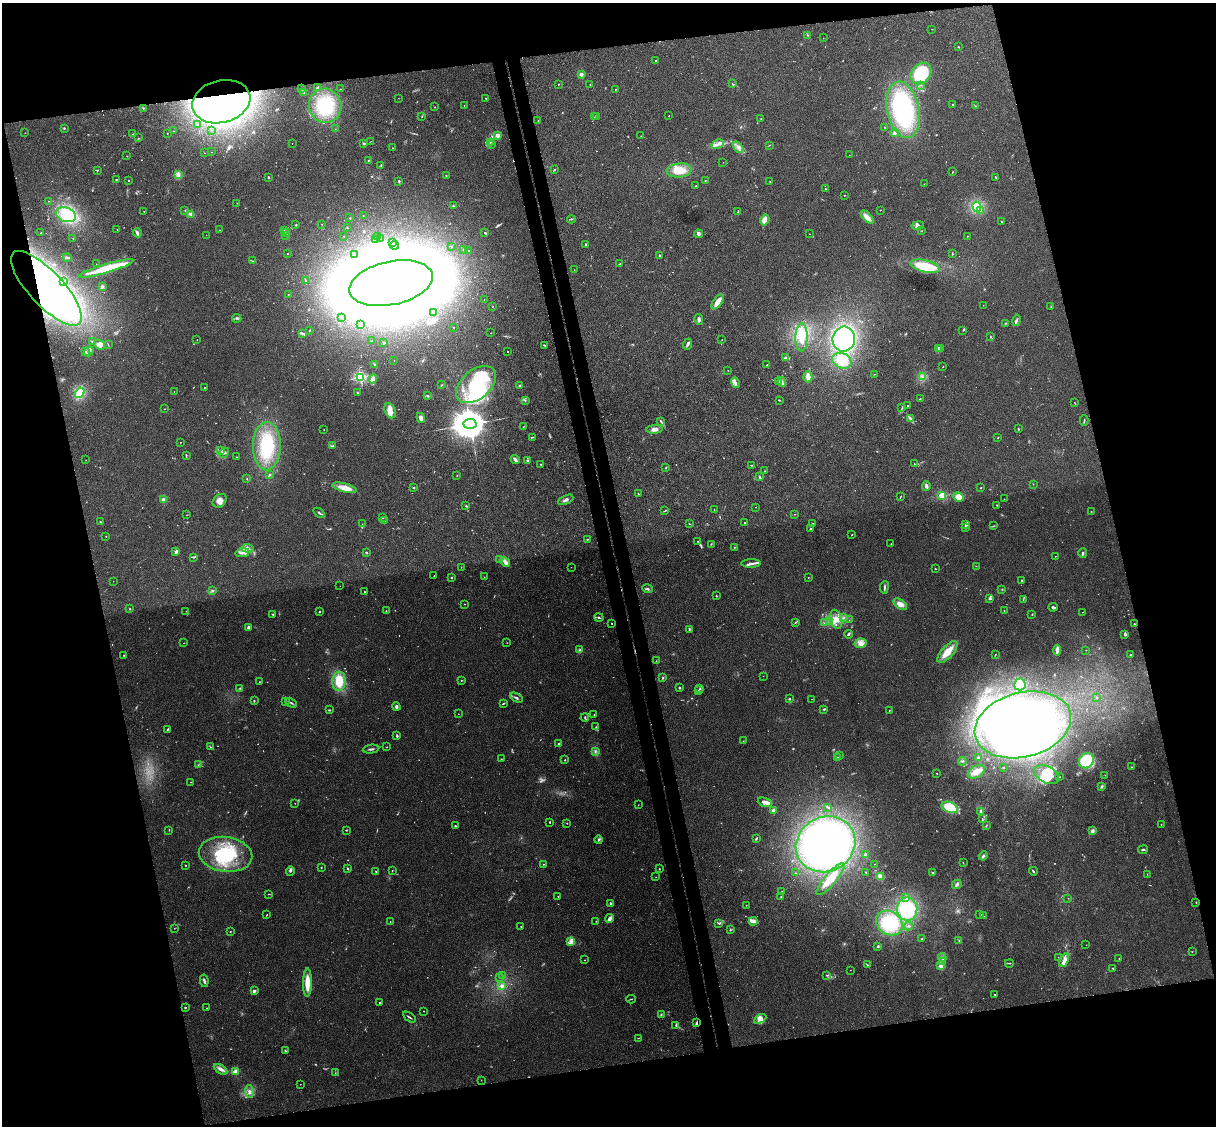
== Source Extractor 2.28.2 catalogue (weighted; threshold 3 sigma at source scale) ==
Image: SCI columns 57-4912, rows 151-4646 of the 4968 x 4909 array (HDU 1 of 3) = the unmasked area's bounding box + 8 px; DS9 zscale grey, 4 x 4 block average (1 PNG px = mean of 4 x 4 image px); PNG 1218 x 1128 px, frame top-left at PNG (2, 3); each listed source drawn as its Kron ellipse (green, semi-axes under 4 px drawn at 4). Shown black and unused: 28% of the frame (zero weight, under 3 of 4 exposures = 5% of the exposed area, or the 3 px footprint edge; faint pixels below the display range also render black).
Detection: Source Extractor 2.28.2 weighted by HDU 2 'WHT'. Background 0.0395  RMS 0.0042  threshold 0.0188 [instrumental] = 3 sigma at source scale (4.5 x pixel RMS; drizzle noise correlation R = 1.50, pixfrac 1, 0.05/0.05 arcsec/px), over >= 5 px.
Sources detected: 799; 72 too faint to see at this stretch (4 x 4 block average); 39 inside a brighter object's white glare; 3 cosmic-ray / hot-pixel residue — neither listed nor drawn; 18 coinciding with a brighter row at this scale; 57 inside a brighter listed object's ellipse — not listed separately; of the other 610, all 500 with FLUX_AUTO >= 0.648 (the completeness limit of this list) listed and drawn (110 fainter detections not listed), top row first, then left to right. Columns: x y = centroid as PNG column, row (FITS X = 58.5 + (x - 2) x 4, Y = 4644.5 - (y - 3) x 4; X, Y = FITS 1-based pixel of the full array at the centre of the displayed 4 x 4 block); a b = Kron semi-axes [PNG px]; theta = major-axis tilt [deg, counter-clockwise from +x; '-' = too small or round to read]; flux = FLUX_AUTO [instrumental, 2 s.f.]
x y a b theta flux
932 29 2 2 - 0.87
807 35 2 2 - 0.97
823 38 2 2 - 0.65
959 47 3 2 - 1.1
655 60 2 2 - 0.85
921 73 12 9 49 130
581 74 2 2 - 47
559 84 2 2 - 0.78
590 84 2 2 - 2.2
732 84 3 2 - 2.6
921 85 2 2 - 1
317 87 4 2 - 1.4
301 89 2 2 - 0.79
341 89 2 2 - 0.81
615 89 2 2 - 1.2
304 92 2 2 - 0.99
398 98 2 2 - 1.1
486 98 2 2 - 1.2
221 102 29 21 14 1000
952 104 2 2 - 0.8
325 106 17 16 - 100
464 106 2 2 - 1
975 106 2 2 - 0.68
435 107 2 2 - 1.5
143 108 3 2 - 1.4
903 110 28 16 -78 280
669 116 2 2 - 1.1
422 117 2 2 - 1
594 117 2 2 - 0.7
597 117 2 2 - 1.4
761 118 2 2 - 0.91
538 120 2 2 - 0.88
197 124 2 2 - 0.81
885 127 2 2 - 1.2
64 128 2 2 - 2.1
335 129 2 2 - 0.77
212 130 2 2 - 1.2
173 131 2 2 - 0.85
25 133 2 2 - 1
167 133 2 2 - 2
895 133 4 3 - 5.5
133 134 2 2 - 1.2
497 135 2 2 - 64
641 136 2 2 - 0.77
139 138 2 2 - 0.7
371 141 2 2 - 0.65
490 142 2 2 - 1
292 143 2 2 - 0.93
364 143 3 2 - 3.1
718 144 6 4 29 11
492 145 2 2 - 1.8
770 145 3 2 - 1.2
738 147 6 3 -51 8.6
393 148 2 2 - 0.76
211 152 2 2 - 0.72
204 153 2 2 - 0.9
849 155 2 2 - 0.96
127 156 2 2 - 1
368 160 2 2 - 0.96
723 162 2 2 - 0.84
381 165 3 2 - 2
554 169 2 2 - 1
98 170 3 2 - 1.5
679 170 12 7 6 45
952 172 3 2 - 1.1
178 175 4 3 - 8.9
446 175 2 2 - 1.6
268 177 2 2 - 2.9
996 177 3 2 - 1.6
116 179 2 2 - 1.4
129 180 2 2 - 3.1
705 180 2 2 - 0.91
399 181 2 2 - 2.7
770 181 2 2 - 0.9
924 184 2 2 - 0.93
696 186 2 2 - 0.95
825 189 2 2 - 0.94
844 195 2 2 - 1.1
48 201 2 2 - 0.73
237 203 2 2 - 0.68
453 206 2 2 - 1.5
977 207 5 3 - 10
185 210 2 2 - 1.3
880 210 2 2 - 1.1
981 210 2 2 - 1.7
144 211 2 2 - 1.4
738 212 2 2 - 1.6
191 214 4 3 - 6.5
66 215 10 7 -20 40
363 215 2 2 - 1.7
867 217 8 4 -46 21
350 218 2 2 - 4.4
571 219 4 2 - 2
765 220 5 4 - 28
1002 221 2 2 - 2.1
322 224 2 2 - 0.71
296 225 2 2 - 2.5
918 225 6 2 11 5.4
347 228 2 2 - 0.7
117 230 2 2 - 0.66
220 230 2 2 - 0.76
285 230 2 2 - 1.4
921 231 2 2 - 1.6
41 233 2 2 - 1.1
137 233 5 2 - 8.4
285 233 2 2 - 1.5
485 233 3 2 - 2.1
699 234 4 3 - 5.4
810 234 2 2 - 0.76
206 235 2 2 - 0.73
286 236 2 2 - 0.87
344 236 2 2 - 0.96
377 236 2 2 - 0.68
967 236 2 2 - 1.1
73 238 2 2 - 1.8
381 238 2 2 - 1.1
375 240 4 2 - 2.9
393 242 2 2 - 0.84
395 245 4 2 - 3.9
585 245 3 2 - 2.3
452 246 2 2 - 1.2
463 249 2 2 - 2.1
468 251 2 2 - 3.6
287 253 2 2 - 0.68
355 254 2 2 - 0.68
952 254 2 2 - 1.5
660 256 3 2 - 2
67 257 4 2 - 6.3
253 261 2 2 - 0.78
96 264 2 2 - 0.65
619 264 3 2 - 1.7
925 266 15 6 -14 87
106 269 29 4 17 90
574 270 2 2 - 0.66
305 281 4 2 - 2.2
64 282 2 2 - 0.82
391 283 42 21 12 10000
102 287 4 3 - 3.9
46 288 48 17 -47 780
288 294 2 2 - 1.7
484 299 2 2 - 0.78
718 302 9 3 55 25
983 305 2 2 - 0.72
492 307 2 2 - 0.74
1051 307 2 2 - 0.74
434 313 2 2 - 2.2
237 318 5 2 - 4.1
341 318 2 2 - 1.1
699 319 5 3 - 5.8
1017 320 6 2 78 4.7
1006 323 2 2 - 1.4
360 325 2 2 - 2.4
454 327 2 2 - 2.7
309 330 4 2 - 0.96
963 330 3 2 - 1.3
303 333 3 2 - 3.7
491 333 2 2 - 0.67
802 337 14 6 89 38
990 337 2 2 - 1.4
844 339 12 11 - 310
197 340 2 2 - 0.96
722 340 2 2 - 0.68
372 341 2 2 - 1.1
92 342 3 2 - 1.4
384 343 2 2 - 9.8
687 344 5 2 - 8.6
100 345 6 4 -36 17
108 345 2 2 - 0.68
544 345 2 2 - 2.2
938 348 4 2 - 2.4
940 349 3 2 - 2.4
89 351 5 3 - 6.4
508 351 2 2 - 1
85 352 3 3 - 3.9
786 357 4 2 - 3.2
394 360 2 2 - 1.1
842 361 10 7 -24 55
375 364 3 2 - 1.8
767 365 2 2 - 1.1
943 367 2 2 - 0.72
728 371 2 2 - 1.2
875 374 3 2 - 1.5
360 377 2 2 - 420
808 377 6 4 87 11
922 377 3 2 - 3.9
373 379 4 3 - 5.3
779 382 2 2 - 2.8
782 382 5 2 - 4.6
735 383 5 4 - 7.9
442 385 2 2 - 1.3
476 385 23 14 40 140
520 386 3 2 - 1.8
205 387 2 2 - 1.1
174 392 2 2 - 1.1
357 392 2 2 - 1.4
79 393 5 4 - 13
427 396 3 2 - 2.4
920 399 2 2 - 1.2
525 400 3 2 - 2.2
779 400 2 2 - 1.7
1074 402 2 2 - 0.65
908 406 2 2 - 2.4
902 408 2 2 - 0.86
165 409 2 2 - 0.96
390 411 8 5 -65 16
421 418 5 3 - 10
911 419 3 2 - 3.5
1084 420 5 2 - 1.9
661 421 4 2 - 3.5
470 424 6 5 - 9100
523 427 3 2 - 1.3
654 429 8 4 5 11
1018 429 2 2 - 7
324 430 2 2 - 1
532 437 3 2 - 2.5
997 438 3 2 - 1.3
180 442 2 2 - 1.1
267 446 24 14 89 130
333 446 2 2 - 1.8
220 451 3 2 - 1.6
224 453 5 2 - 5
186 455 2 2 - 1.6
236 457 2 2 - 1.7
86 460 2 2 - 0.69
515 460 5 3 - 7
528 460 3 3 - 3.5
541 464 2 2 - 0.98
914 464 2 2 - 0.98
751 465 2 2 - 1.2
666 468 2 2 - 1.4
765 471 2 2 - 0.92
269 475 3 2 - 2.6
457 475 2 2 - 1.2
760 477 3 2 - 2.2
247 479 2 2 - 1.1
1033 484 3 2 - 0.81
926 486 5 4 - 7.2
344 488 12 3 -14 41
413 488 2 2 - 2.3
981 488 2 2 - 1.4
638 494 2 2 - 1.2
942 495 2 2 - 160
901 496 3 2 - 1.4
958 497 5 4 - 36
163 499 3 2 - 8.4
1004 499 2 2 - 0.66
566 500 8 3 25 6.8
220 501 8 6 44 15
997 505 2 2 - 1
466 506 2 2 - 1.8
756 507 2 2 - 0.87
714 510 2 2 - 1.1
664 511 2 2 - 1.3
1091 511 2 2 - 1
319 513 6 2 -33 5
795 514 2 2 - 0.65
187 515 2 2 - 1.6
383 518 2 2 - 1.9
384 521 3 2 - 2.5
100 522 2 2 - 3.2
744 522 2 2 - 1.7
813 523 3 2 - 1.7
362 524 2 2 - 0.73
690 524 2 2 - 1.1
966 524 3 2 - 3.4
994 526 2 2 - 0.93
965 528 3 2 - 1.7
810 529 2 2 - 4.6
852 535 2 2 - 1.2
106 536 2 2 - 1.5
588 539 3 2 - 1.4
698 541 2 2 - 0.95
711 544 2 2 - 1.8
891 544 2 2 - 0.68
734 547 2 2 - 1.2
248 548 6 4 -6 9.5
175 552 3 2 - 3.5
242 553 7 3 8 9.5
367 553 2 2 - 3.6
1083 553 5 2 - 3.9
1055 556 2 2 - 0.69
194 557 4 2 - 3.3
499 559 2 2 - 1.2
505 562 5 3 - 13
751 563 9 2 1 7.3
976 566 2 2 - 0.72
461 567 2 2 - 0.75
571 567 2 2 - 0.69
935 569 3 2 - 1.1
434 575 2 2 - 0.79
451 577 2 2 - 3.2
484 577 2 2 - 0.67
808 578 2 2 - 1
1022 580 2 2 - 2
113 581 2 2 - 0.66
340 586 2 2 - 0.87
884 587 6 2 83 4.6
647 589 5 2 - 4.2
1002 589 2 2 - 0.93
212 591 3 2 - 2.8
365 592 2 2 - 1
716 596 2 2 - 2.3
990 599 3 3 - 4.5
1023 600 2 2 - 0.87
464 604 2 2 - 1.2
900 604 7 4 -36 16
1053 607 5 2 - 3.9
130 609 2 2 - 2.7
186 611 2 2 - 0.72
386 611 2 2 - 1.2
1004 611 2 2 - 0.87
319 612 2 2 - 2.1
1082 612 2 2 - 0.77
272 614 3 2 - 2.3
1032 614 2 2 - 1.9
599 617 4 2 - 3.3
844 617 3 2 - 2.4
836 619 9 6 -75 24
849 620 2 2 - 0.73
830 621 3 2 - 4.2
795 622 3 2 - 1.9
612 623 2 2 - 1.6
824 623 2 2 - 1.8
1134 624 2 2 - 1.9
249 627 3 3 - 6.1
689 629 3 2 - 2.4
848 634 4 2 - 3.6
1125 634 3 2 - 6.8
184 643 2 2 - 1.2
507 643 2 2 - 0.93
860 643 6 4 12 13
580 650 3 3 - 3.9
1057 650 5 2 - 16
1086 650 2 2 - 1.1
947 652 13 6 48 41
124 655 2 2 - 0.93
995 655 3 2 - 1.4
1130 655 2 2 - 1.2
656 661 2 2 - 1.1
763 676 2 2 - 0.66
663 678 2 2 - 2.1
461 680 2 2 - 1.2
339 681 9 6 84 52
259 682 4 2 - 1.4
1020 684 6 5 - 38
240 688 2 2 - 1.8
679 688 2 2 - 2.9
700 689 2 2 - 1.7
698 690 2 2 - 0.87
1097 697 2 2 - 0.88
516 698 7 2 -28 4.9
789 698 2 2 - 1.6
811 699 2 2 - 0.86
254 701 2 2 - 2.3
285 702 3 2 - 2.1
291 703 6 2 -31 3.8
503 703 3 2 - 2.2
396 707 4 3 - 7.5
824 709 3 2 - 2.5
329 710 2 2 - 3.5
889 710 2 2 - 0.85
458 714 2 2 - 0.72
594 715 2 2 - 1.4
585 718 4 2 - 2.4
1023 725 49 32 14 1100
596 727 2 2 - 1.5
167 730 3 2 - 2.2
396 736 2 2 - 2.1
743 741 2 2 - 0.69
559 743 2 2 - 7.5
210 747 4 2 - 1.8
387 747 2 2 - 0.75
371 749 8 2 8 5.3
595 751 2 2 - 2.5
840 755 2 2 - 0.95
838 758 3 2 - 3.1
978 758 2 2 - 2
501 759 2 2 - 2.1
565 760 2 2 - 3.1
962 761 4 2 - 3.6
1086 761 8 7 - 170
198 765 2 2 - 1.1
1131 767 3 2 - 1.1
1003 768 3 2 - 2
976 772 9 6 29 25
937 773 2 2 - 0.94
1047 775 13 8 -27 40
1105 775 2 2 - 0.8
1060 777 2 2 - 0.66
190 782 2 2 - 1.1
1102 787 3 3 - 3.5
765 802 7 3 -19 14
295 803 2 2 - 1.2
638 805 2 2 - 0.99
828 807 4 2 - 2.5
949 807 8 5 -22 56
773 810 4 2 - 4.6
980 811 3 2 - 3.1
982 818 3 2 - 1.5
550 822 2 2 - 1.7
567 823 2 2 - 1.2
1161 824 2 2 - 0.92
455 826 2 2 - 2.4
986 826 4 2 - 2.2
169 830 2 2 - 0.66
346 830 2 2 - 1.4
1092 831 4 3 - 6.5
756 839 4 2 - 2.6
599 840 4 3 - 4.3
825 844 30 27 29 750
1143 850 5 2 - 2.9
225 854 27 17 -8 160
866 855 3 2 - 3.6
983 856 5 2 - 3.8
963 863 3 2 - 1.2
543 864 2 2 - 1
874 864 2 2 - 0.71
185 865 3 2 - 1.4
321 867 2 2 - 1.5
347 868 3 2 - 3.1
659 869 2 2 - 1.6
392 870 2 2 - 1
290 871 4 3 - 4.1
376 871 2 2 - 5.6
1033 871 4 2 - 3.7
866 872 2 2 - 1.2
795 873 2 2 - 0.88
933 873 2 2 - 1.3
1147 874 3 2 - 0.8
880 876 4 3 - 14
656 877 2 2 - 1
831 879 20 6 49 45
957 884 5 3 - 5.9
782 891 2 2 - 1.6
268 894 2 2 - 0.93
558 896 2 2 - 1.5
781 897 2 2 - 1.3
906 897 4 3 - 9
1068 898 2 2 - 0.67
1196 902 2 2 - 1.4
610 903 2 2 - 3.5
746 905 2 2 - 0.71
907 909 11 10 - 120
980 914 2 2 - 1.2
267 915 3 2 - 1.4
983 916 4 2 - 1.9
609 919 4 2 - 12
390 921 2 2 - 0.77
596 921 2 2 - 2.6
753 921 4 2 - 19
889 923 14 11 -34 120
719 924 3 2 - 1.9
521 926 2 2 - 2.6
908 926 4 2 - 3.1
174 928 2 2 - 0.65
730 930 2 2 - 2.5
230 932 2 2 - 1
922 939 2 2 - 1.2
571 941 4 3 - 7.4
959 941 3 2 - 1.2
1086 945 2 2 - 0.74
878 946 2 2 - 3.3
1192 952 2 2 - 0.74
1058 957 2 2 - 0.68
942 958 4 2 - 3.3
1119 959 2 2 - 1.2
585 960 2 2 - 1.2
1064 960 7 4 64 15
943 961 2 2 - 1.2
1009 963 4 2 - 1.6
867 965 2 2 - 1
941 966 4 3 - 26
1113 968 2 2 - 1.5
850 970 2 2 - 0.83
502 975 3 2 - 3
827 975 2 2 - 1.8
500 978 2 2 - 0.67
204 981 6 2 -81 5
307 983 14 4 89 39
502 986 2 2 - 9.7
254 991 2 2 - 10
995 994 2 2 - 1.1
631 999 5 2 - 1.8
379 1002 2 2 - 2.3
185 1007 2 2 - 7.6
207 1008 2 2 - 0.89
424 1011 2 2 - 1.2
661 1014 3 2 - 1.7
409 1017 7 2 -33 3.5
760 1019 6 3 27 8.6
697 1023 4 2 - 3.8
676 1025 3 3 - 3.6
638 1038 3 2 - 1.6
285 1050 3 2 - 1.7
221 1069 7 3 -32 10
235 1072 2 2 - 100
335 1073 2 2 - 0.85
481 1080 2 2 - 0.87
300 1084 2 2 - 0.81
249 1092 6 3 -87 7.8
Overlapping masked pixels (flux is a lower limit): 3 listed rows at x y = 221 102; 46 288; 697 1023
Diffuse or blended objects may show on this block-average render without a row.